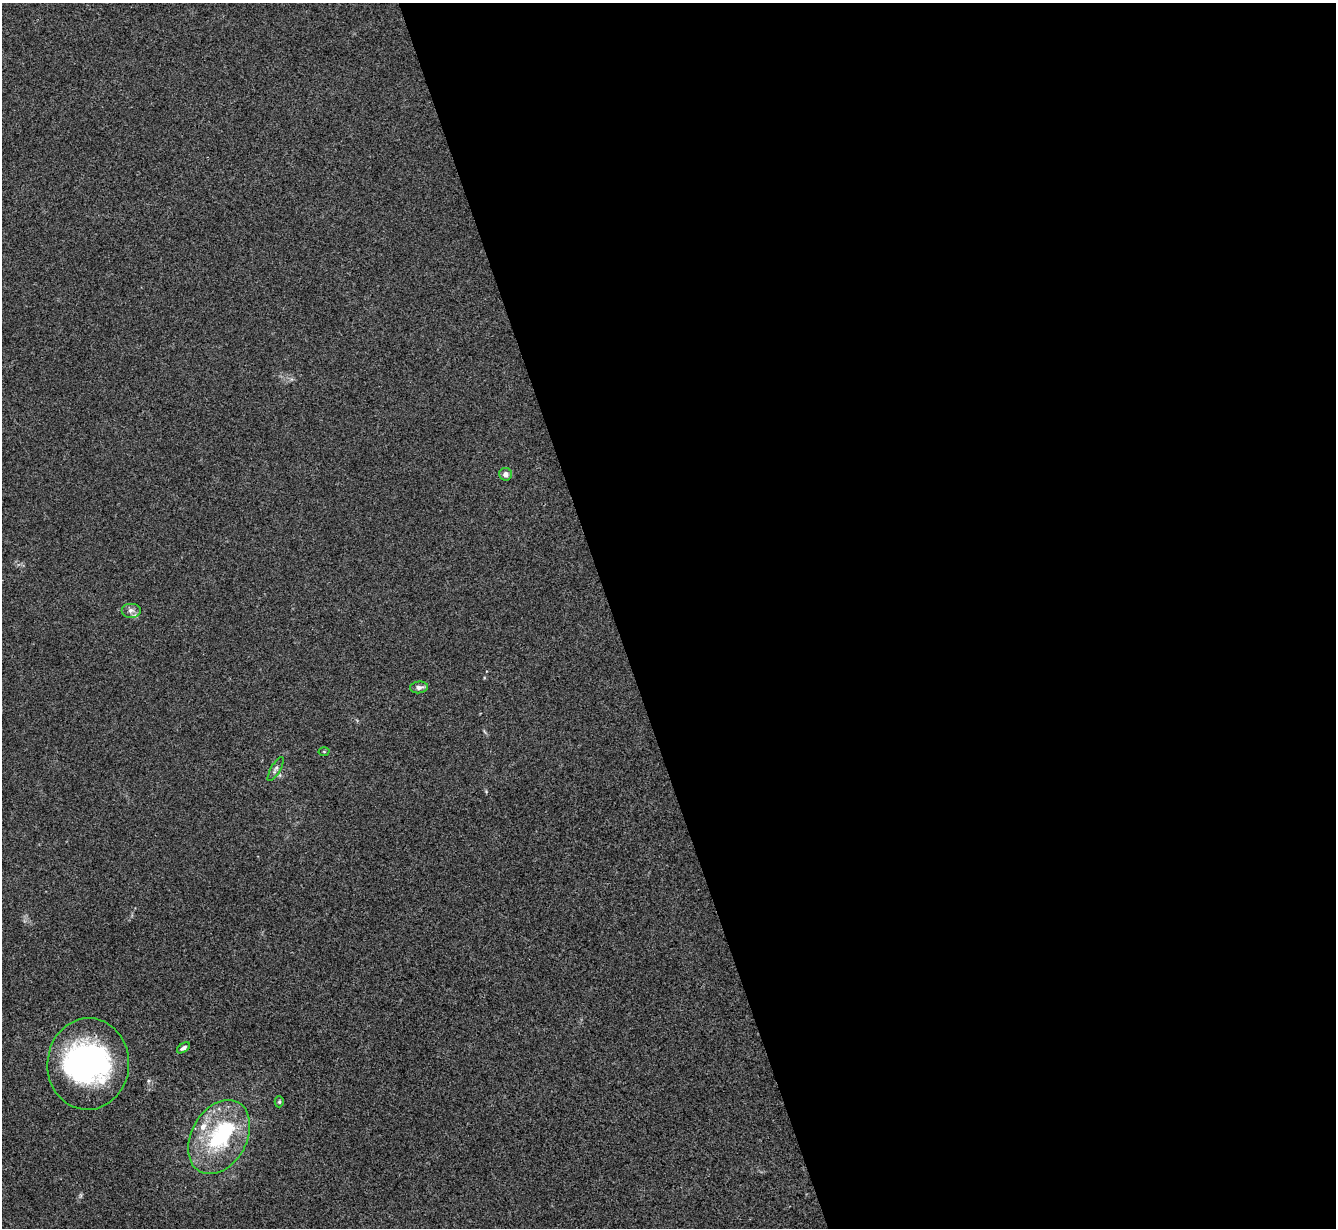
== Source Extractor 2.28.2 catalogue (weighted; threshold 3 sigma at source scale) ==
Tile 8 of 4 x 4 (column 4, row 2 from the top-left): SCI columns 4005-5338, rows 2725-3950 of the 5340 x 5325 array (HDU 1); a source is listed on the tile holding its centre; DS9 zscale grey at full resolution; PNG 1338 x 1230 px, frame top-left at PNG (2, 3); each listed source drawn as its Kron ellipse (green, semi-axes under 4 px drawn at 4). Shown black and unused: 54% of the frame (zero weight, under 3 of 4 exposures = <1% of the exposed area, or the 3 px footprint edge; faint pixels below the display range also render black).
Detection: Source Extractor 2.28.2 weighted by HDU 2 'WHT'; one run over the whole footprint, this tile lists its part. Background 0.0334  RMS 0.0043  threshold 0.0195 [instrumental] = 3 sigma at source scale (4.5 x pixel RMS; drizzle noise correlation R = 1.50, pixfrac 1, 0.05/0.05 arcsec/px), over >= 5 px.
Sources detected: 12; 2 inside a brighter object's white glare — neither listed nor drawn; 1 inside a brighter listed object's ellipse — not listed separately; the other 9 listed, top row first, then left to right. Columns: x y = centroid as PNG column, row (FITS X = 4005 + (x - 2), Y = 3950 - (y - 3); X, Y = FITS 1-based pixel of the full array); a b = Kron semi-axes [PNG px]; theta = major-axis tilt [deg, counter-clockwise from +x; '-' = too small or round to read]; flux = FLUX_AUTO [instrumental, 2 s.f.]
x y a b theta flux
506 474 6 6 - 2.3
131 610 10 7 0 1.9
419 687 9 6 5 1.6
324 752 5 3 - 0.39
276 769 14 4 60 1.4
183 1048 7 4 36 1.1
88 1064 46 41 86 86
279 1102 5 4 - 0.6
219 1137 39 28 60 34